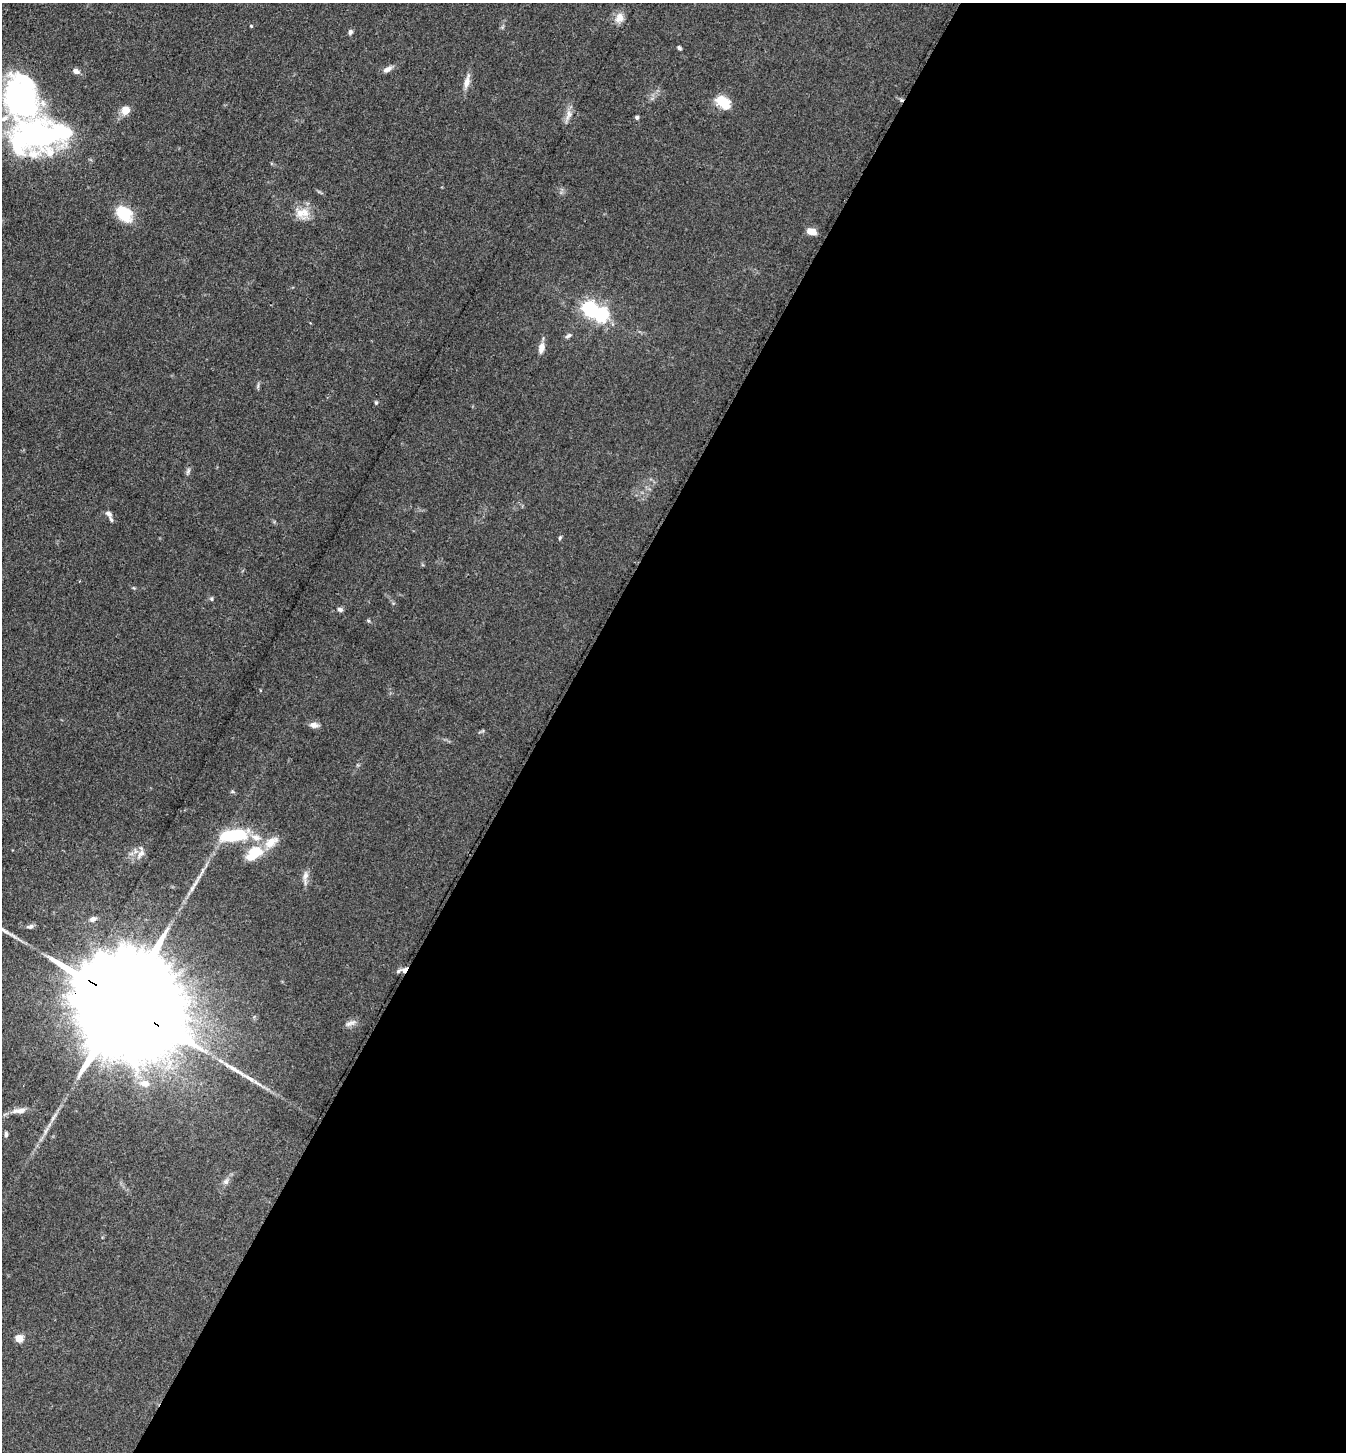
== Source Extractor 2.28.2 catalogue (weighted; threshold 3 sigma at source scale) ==
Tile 12 of 4 x 4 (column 4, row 3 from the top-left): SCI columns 4320-5663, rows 1453-2902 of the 5811 x 5804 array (HDU 1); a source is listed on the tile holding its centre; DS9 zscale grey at full resolution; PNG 1348 x 1454 px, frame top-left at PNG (2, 3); no overlay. Shown black and unused: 59% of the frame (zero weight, under 3 of 4 exposures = <1% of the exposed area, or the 3 px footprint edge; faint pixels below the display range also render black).
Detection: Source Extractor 2.28.2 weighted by HDU 2 'WHT'; one run over the whole footprint, this tile lists its part. Background 0.0742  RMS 0.0062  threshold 0.0277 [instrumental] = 3 sigma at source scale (4.5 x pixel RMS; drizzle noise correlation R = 1.50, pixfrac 1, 0.05/0.05 arcsec/px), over >= 5 px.
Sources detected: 48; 2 inside a brighter object's white glare — not listed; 5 inside a brighter listed object's ellipse — not listed separately; the other 41 listed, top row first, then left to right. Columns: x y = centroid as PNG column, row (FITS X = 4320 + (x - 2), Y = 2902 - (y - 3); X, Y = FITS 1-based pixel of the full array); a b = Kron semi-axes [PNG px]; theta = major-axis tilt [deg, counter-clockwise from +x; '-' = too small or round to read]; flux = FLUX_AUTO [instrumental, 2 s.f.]
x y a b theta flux
619 18 13 10 79 5.4
251 26 4 3 - 0.65
350 32 7 5 84 1.6
679 48 5 4 - 1.3
387 69 13 6 28 3.2
76 71 7 5 -18 3
467 81 20 7 74 4.8
901 100 6 4 -70 0.97
723 102 17 10 -40 14
126 110 9 8 - 6.9
568 115 18 6 72 4.1
637 117 4 4 - 1.5
38 135 73 40 6 150
300 213 18 12 -55 8.4
124 214 16 12 -45 22
812 232 10 6 -11 6.2
601 314 6 6 - 160
568 335 10 5 27 1.5
541 348 12 7 76 4.6
376 403 5 4 - 0.81
188 471 10 5 72 1.5
109 514 9 6 -33 2.3
560 538 5 4 - 0.81
211 599 6 5 - 0.96
340 609 6 5 - 2
368 621 5 4 - 0.8
314 725 12 7 -5 2.9
233 835 28 11 6 38
254 853 25 16 35 17
141 854 15 8 52 4.5
305 876 13 7 77 3.5
192 888 10 5 63 2.1
93 919 7 5 16 3
404 970 10 6 46 3.7
126 1004 49 21 -34 35000
350 1023 16 6 21 2.7
144 1083 11 8 -10 6.2
20 1110 19 7 8 5.4
6 1134 7 4 -86 1.3
226 1181 9 7 56 2.4
19 1338 5 5 - 19
Overlapping masked pixels (flux is a lower limit): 3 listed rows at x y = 901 100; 404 970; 126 1004
Isophote crosses this tile's border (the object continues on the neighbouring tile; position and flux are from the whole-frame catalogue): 1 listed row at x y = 126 1004